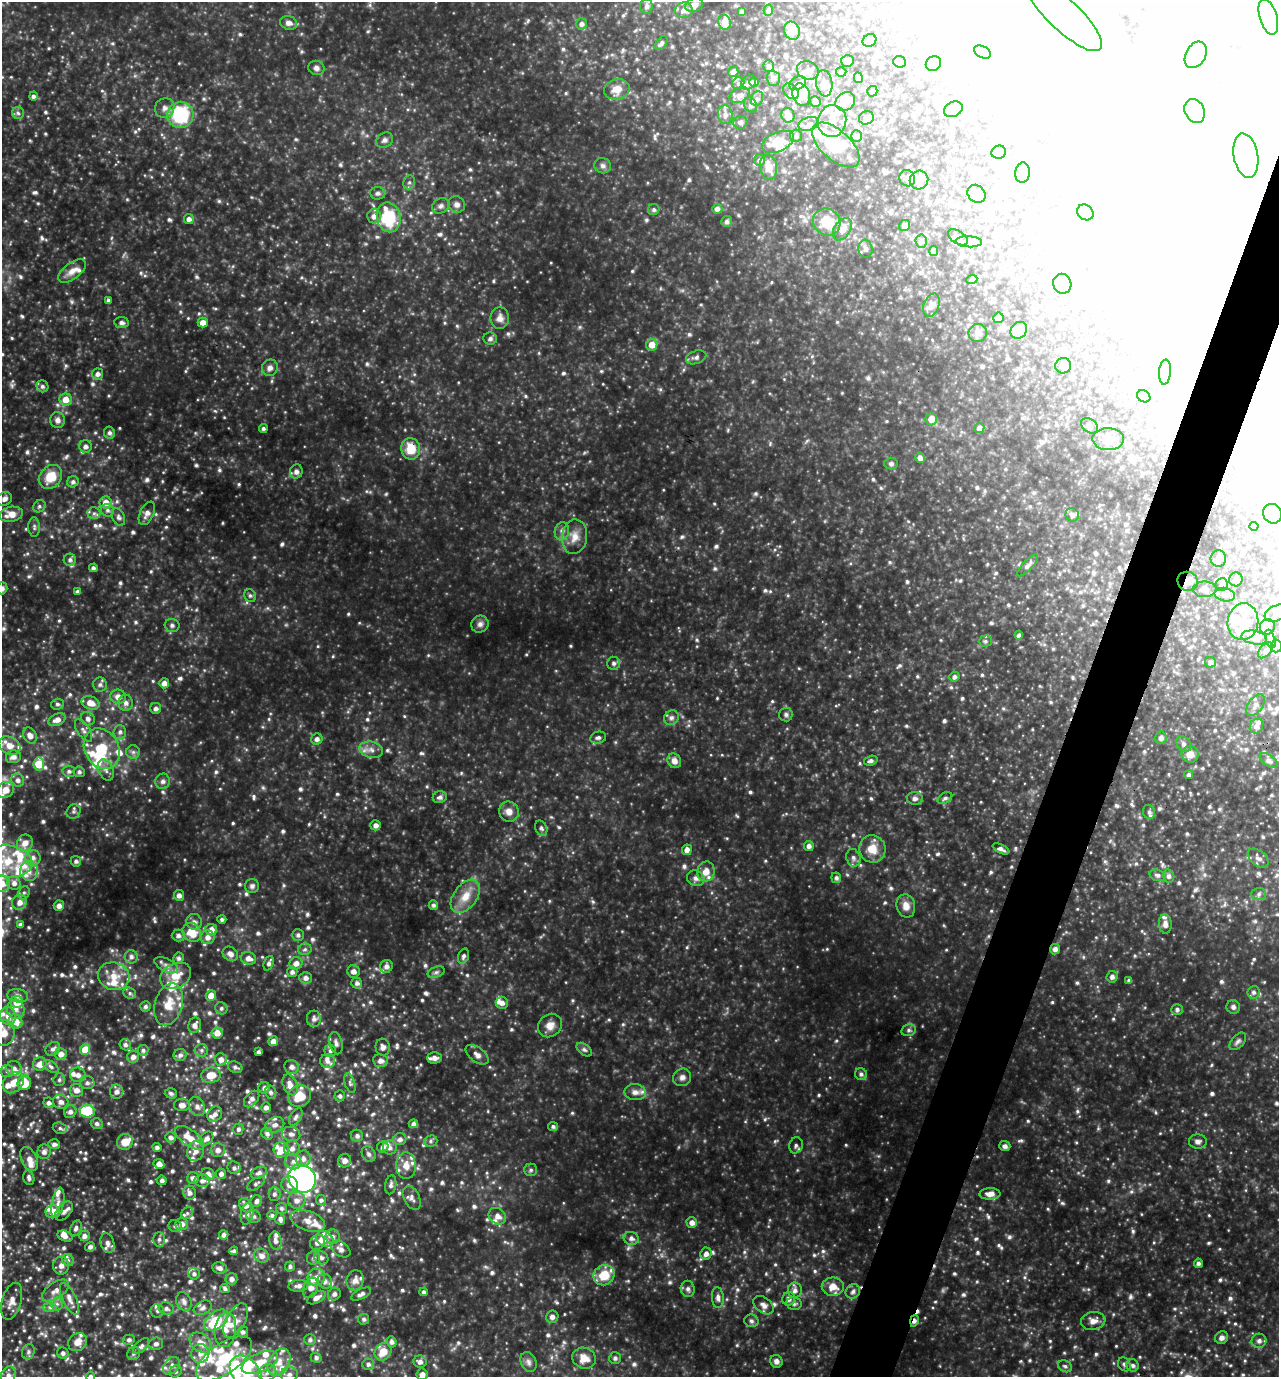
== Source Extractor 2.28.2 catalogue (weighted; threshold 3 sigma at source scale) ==
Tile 10 of 4 x 4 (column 2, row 3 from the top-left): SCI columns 1416-2692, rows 1378-2752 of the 5518 x 5504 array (HDU 1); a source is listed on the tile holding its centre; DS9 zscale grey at full resolution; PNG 1281 x 1379 px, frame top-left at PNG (2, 2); each listed source drawn as its Kron ellipse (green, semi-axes under 4 px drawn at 4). Shown black and unused: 4% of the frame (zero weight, under 3 of 4 exposures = <1% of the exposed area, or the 3 px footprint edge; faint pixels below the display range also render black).
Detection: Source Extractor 2.28.2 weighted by HDU 2 'WHT'; one run over the whole footprint, this tile lists its part. Background 0.333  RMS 0.036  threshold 0.164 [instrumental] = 3 sigma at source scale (4.5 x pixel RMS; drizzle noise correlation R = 1.50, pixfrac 1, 0.05/0.05 arcsec/px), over >= 5 px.
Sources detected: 1492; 4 too faint to see at this stretch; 275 inside a brighter object's white glare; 2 cosmic-ray / hot-pixel residue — neither listed nor drawn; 113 inside a brighter listed object's ellipse — not listed separately; of the other 1098, all 500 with FLUX_AUTO >= 8.77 (the completeness limit of this list) listed and drawn (598 fainter detections not listed), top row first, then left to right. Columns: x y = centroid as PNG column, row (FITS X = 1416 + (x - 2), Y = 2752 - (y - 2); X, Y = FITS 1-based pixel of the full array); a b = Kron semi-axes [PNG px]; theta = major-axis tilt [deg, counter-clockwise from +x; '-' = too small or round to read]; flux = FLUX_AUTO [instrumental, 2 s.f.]
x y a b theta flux
694 5 9 6 24 21
646 6 7 6 - 12
684 10 9 8 - 19
768 10 6 4 77 8.9
742 12 4 4 - 14
1064 15 50 15 -43 160
1268 17 18 8 -73 55
725 22 7 6 - 26
289 23 9 7 -18 20
581 24 5 5 - 14
792 31 9 7 -67 71
869 40 7 6 - 12
661 43 8 5 54 11
982 52 9 5 -27 11
1196 55 14 10 61 110
847 61 6 6 - 16
900 62 6 5 - 9.1
933 64 8 7 - 14
769 66 6 5 - 10
316 68 8 7 - 14
808 70 11 9 -25 23
733 72 5 5 - 17
841 72 5 4 - 14
773 78 7 6 - 14
858 78 5 4 - 8.8
748 82 8 6 40 16
754 82 4 4 - 23
738 83 6 5 - 9.5
798 83 9 6 32 15
824 83 13 8 -82 28
617 89 13 10 13 43
791 91 9 6 -46 14
872 91 5 5 - 11
739 95 10 7 24 22
801 95 12 8 -71 64
33 96 4 4 - 11
757 99 7 6 - 13
815 102 6 5 - 10
845 102 10 8 38 38
751 105 8 6 -65 12
165 108 10 9 - 20
953 109 10 7 25 29
1195 111 12 9 -65 35
18 113 6 6 - 9.1
180 115 13 13 - 250
725 115 9 7 -84 17
788 115 7 6 - 34
866 118 7 6 - 22
832 121 16 14 77 57
740 122 7 6 - 11
809 124 10 6 16 20
796 136 6 6 - 10
857 136 5 5 - 9.7
385 140 9 7 32 13
778 142 17 9 23 88
836 145 29 15 -42 160
999 152 7 6 - 13
1246 156 22 12 -80 68
759 160 6 5 - 10
603 166 8 7 - 13
768 167 12 8 -78 42
1022 173 10 7 83 20
907 178 8 7 - 15
919 180 9 9 - 22
409 182 7 5 67 11
378 193 7 6 - 11
976 194 10 8 -43 21
457 204 8 8 - 18
441 206 9 7 32 13
717 209 5 5 - 14
654 210 6 5 - 9.1
1085 212 8 7 - 13
374 216 7 7 - 23
389 217 15 11 -78 200
189 219 5 5 - 16
726 221 5 5 - 10
827 222 14 13 - 85
905 225 6 5 - 13
842 229 12 8 58 32
958 237 11 6 -34 14
921 241 7 5 -86 9.6
969 242 13 5 -3 14
865 249 9 7 -83 12
934 251 5 4 - 10
72 271 16 8 38 32
972 279 5 4 - 9.4
1062 284 10 9 - 23
108 301 4 3 - 9
931 305 12 7 70 18
500 318 11 9 88 24
998 318 5 5 - 21
122 322 7 5 -9 13
203 322 5 5 - 28
1019 330 9 7 48 41
978 333 9 9 - 17
490 339 7 6 - 10
652 345 5 5 - 47
696 357 10 6 19 12
1063 366 8 7 - 22
270 368 8 8 - 18
1165 372 12 6 85 14
97 374 6 5 - 15
42 386 6 5 - 11
1144 396 7 5 -33 9.4
66 399 6 6 - 45
931 419 6 6 - 25
57 420 8 7 - 17
1089 426 9 6 -35 12
263 428 4 4 - 9.7
979 428 5 5 - 18
109 433 6 5 - 10
1108 439 16 11 -2 36
85 446 6 6 - 16
411 449 11 9 -78 76
920 458 5 5 - 15
891 464 7 6 - 9.1
296 472 7 6 - 18
50 477 13 10 51 75
73 482 6 5 - 11
4 499 8 6 28 17
106 503 6 6 - 41
39 506 6 5 - 8.8
107 510 7 6 - 11
94 513 6 6 - 11
147 513 12 7 65 22
11 514 11 7 11 40
1272 514 10 9 - 50
1072 515 7 6 - 14
118 517 9 6 -66 11
1254 526 4 4 - 12
34 527 10 5 -89 9.9
562 531 9 7 80 16
575 537 17 12 82 44
1218 558 8 7 - 20
70 560 6 6 - 11
1028 565 14 5 47 13
93 568 4 4 - 9.2
1236 579 7 7 - 11
1188 581 10 9 - 29
1222 584 6 6 - 13
2 588 6 5 - 15
1204 589 12 7 2 18
77 591 4 4 - 9
1225 595 10 6 -14 17
250 596 6 5 - 8.8
1277 613 13 7 21 31
1243 622 18 15 81 81
480 624 9 8 - 15
172 625 7 6 - 9.9
1267 627 8 7 - 19
1019 635 4 4 - 8.8
1254 638 13 6 -11 23
1270 639 9 4 -72 11
985 641 6 5 - 9.1
1276 646 6 6 - 9.4
1266 650 9 5 46 12
1210 662 5 5 - 9.5
614 663 6 6 - 9
954 677 5 5 - 11
164 683 5 5 - 21
100 685 7 7 - 13
118 697 8 7 - 25
90 703 9 6 -22 42
126 703 8 7 - 17
57 704 6 5 - 9.5
1255 705 12 7 57 17
156 708 5 5 - 13
786 714 7 6 - 9.3
671 718 8 7 - 12
88 719 7 6 - 14
57 720 9 5 23 25
1256 726 8 6 59 16
83 730 13 6 -57 15
120 732 7 6 - 12
30 736 8 6 -60 22
598 738 8 6 12 10
1161 738 6 6 - 18
317 739 6 5 - 15
1184 744 8 6 -48 13
9 746 11 8 -29 36
102 749 21 17 -61 140
371 750 12 8 -14 24
133 752 7 7 - 11
1190 754 8 8 - 31
13 757 7 6 - 19
1269 760 10 5 -34 13
674 761 7 6 - 23
871 761 7 4 17 9.8
39 764 6 5 - 92
106 770 11 7 -65 18
69 771 6 5 - 11
79 772 5 5 - 11
1189 775 5 4 - 8.8
18 780 7 6 - 14
163 781 8 7 - 14
5 790 9 7 31 40
440 797 7 6 - 13
915 798 8 6 -5 15
945 798 8 5 29 11
73 812 7 6 - 10
509 812 10 9 - 28
1149 812 7 6 - 11
376 825 5 5 - 16
541 828 8 5 -68 8.9
25 843 8 7 - 33
809 846 5 5 - 15
872 849 14 13 - 57
1001 849 9 4 -26 15
687 850 5 5 - 20
33 858 8 7 - 19
853 858 9 7 -73 13
1258 858 12 7 -39 16
7 861 25 16 -7 120
76 861 5 5 - 9.8
29 871 10 9 - 27
706 872 10 8 78 38
1158 875 8 5 -17 11
1169 876 6 5 - 12
696 878 9 7 -27 17
836 878 5 5 - 11
14 883 7 6 - 17
2 884 8 8 - 36
252 886 7 7 - 11
24 893 7 5 67 8.9
1259 894 7 6 - 10
179 895 5 5 - 18
465 896 19 11 53 60
19 902 7 7 - 25
433 905 5 4 - 9.8
59 906 5 5 - 18
906 906 12 9 -77 33
222 919 4 4 - 9.2
194 922 8 7 - 16
1165 924 10 6 -86 21
20 925 4 4 - 13
211 930 6 5 - 28
192 932 10 8 -48 65
178 935 6 6 - 14
298 935 6 6 - 9.9
208 937 7 7 - 21
305 949 7 5 10 9
1055 949 5 5 - 15
230 954 8 6 -36 19
463 956 8 5 70 11
131 957 7 6 - 13
179 958 5 5 - 9.7
248 958 8 6 -18 23
269 963 7 4 68 12
296 963 7 6 - 21
166 965 13 6 -26 19
386 966 6 6 - 14
353 971 6 6 - 19
292 972 5 5 - 12
436 972 9 5 21 10
114 976 16 13 -17 65
176 976 16 12 29 65
1112 977 6 5 - 14
305 978 6 6 - 17
1129 980 4 3 - 9.7
357 983 5 5 - 12
1254 992 6 6 - 11
130 993 6 5 - 8.8
18 996 10 6 -8 17
211 996 5 5 - 38
17 1002 6 6 - 59
502 1003 6 6 - 18
169 1004 21 13 73 73
145 1007 5 5 - 9.4
1233 1007 7 6 - 11
221 1008 6 6 - 9
16 1009 9 9 - 24
1177 1009 6 5 - 11
8 1016 9 7 -74 26
314 1019 8 7 - 16
15 1021 7 6 - 46
195 1025 8 6 68 20
550 1025 13 11 40 32
909 1030 7 6 - 9.4
3 1033 13 11 83 62
217 1033 5 5 - 36
273 1041 5 5 - 24
1238 1041 10 6 48 12
336 1043 11 6 -75 15
125 1045 6 5 - 11
383 1047 8 7 - 17
53 1049 8 6 38 14
85 1050 5 5 - 72
143 1050 5 5 - 8.9
201 1050 6 6 - 10
584 1050 9 5 -37 9.1
330 1051 6 5 - 9.3
258 1052 4 4 - 10
61 1054 6 6 - 24
180 1055 6 6 - 12
477 1055 13 7 -37 20
133 1057 6 6 - 18
434 1058 7 6 - 17
221 1059 6 6 - 21
327 1061 7 7 - 16
380 1061 7 6 - 18
40 1064 7 6 - 32
51 1067 9 5 -35 11
235 1067 7 5 -20 9.3
292 1067 7 6 - 15
14 1068 7 7 - 17
7 1071 6 6 - 9.4
861 1074 6 6 - 11
78 1075 8 7 - 20
211 1075 9 8 - 58
682 1077 9 8 - 17
59 1080 6 5 - 8.8
13 1083 12 9 45 46
24 1083 7 6 - 79
87 1083 7 6 - 12
350 1083 10 5 -72 11
290 1085 11 7 -67 29
264 1088 6 5 - 13
76 1090 6 6 - 23
117 1092 7 6 - 17
271 1092 6 5 - 10
635 1092 11 8 -3 21
171 1093 6 5 - 9.3
299 1096 12 10 24 91
340 1096 5 5 - 9.6
252 1099 9 6 49 17
61 1102 8 7 - 15
49 1103 5 5 - 12
182 1105 8 6 0 24
197 1106 10 7 -61 18
266 1107 5 5 - 15
87 1111 7 6 - 140
70 1112 7 6 - 16
215 1114 8 6 52 19
296 1117 9 5 58 12
97 1124 6 5 - 11
413 1124 5 4 - 13
275 1125 10 7 23 20
553 1126 5 4 - 8.8
60 1128 7 5 -17 10
238 1129 6 5 - 11
267 1134 6 5 - 12
291 1134 9 7 -14 17
357 1136 6 6 - 12
171 1137 5 5 - 13
190 1138 17 8 -35 57
206 1138 8 6 48 17
400 1139 6 6 - 14
431 1141 7 5 16 8.9
125 1142 8 7 - 47
1198 1142 9 7 -3 16
54 1144 6 5 - 13
796 1145 8 6 75 12
1005 1146 5 5 - 13
157 1147 4 4 - 11
383 1147 6 5 - 14
390 1147 7 7 - 13
292 1148 8 7 - 21
218 1150 7 7 - 19
281 1150 7 7 - 45
195 1151 10 8 76 25
44 1152 7 6 - 16
369 1154 8 6 -65 13
29 1159 13 7 -65 31
303 1159 8 7 - 18
293 1161 8 7 - 19
345 1161 7 6 - 20
159 1164 5 4 - 23
406 1166 13 10 -87 36
234 1168 6 6 - 11
531 1170 6 6 - 9.1
259 1173 8 5 22 14
208 1174 7 6 - 22
221 1174 5 5 - 15
29 1178 7 5 -73 11
193 1178 6 6 - 15
302 1178 15 13 -51 1100
162 1180 5 4 - 12
202 1181 7 6 - 15
256 1184 10 5 34 9.7
290 1185 8 8 - 28
391 1185 9 5 80 12
190 1193 7 6 - 16
274 1194 6 6 - 11
990 1194 10 6 2 25
412 1198 12 7 -63 18
297 1200 9 8 - 23
321 1200 5 5 - 9.6
256 1201 6 5 - 13
58 1203 15 6 78 21
245 1205 8 5 -56 23
281 1208 5 5 - 8.9
64 1211 11 6 49 15
53 1212 7 6 - 53
187 1213 6 5 - 8.8
247 1214 11 6 78 13
272 1215 5 4 - 9.1
253 1216 7 6 - 11
497 1216 9 7 -38 23
280 1219 6 5 - 13
308 1221 18 10 -19 41
692 1222 5 5 - 20
182 1224 6 5 - 22
175 1226 6 6 - 9.4
76 1228 8 5 66 13
224 1235 4 4 - 14
65 1236 8 5 -23 20
84 1236 5 5 - 18
333 1236 7 7 - 14
631 1238 7 6 - 15
159 1239 7 5 89 11
325 1239 9 7 -34 22
275 1241 9 6 -79 17
318 1242 8 6 47 23
107 1243 10 6 -74 18
90 1247 5 4 - 11
340 1249 11 7 -34 21
234 1251 4 4 - 9.2
706 1254 6 5 - 18
262 1256 7 7 - 21
313 1258 7 6 - 12
321 1258 7 6 - 12
68 1260 6 5 - 9.8
1198 1263 5 4 - 11
61 1266 9 8 - 22
290 1266 5 5 - 9.2
220 1268 7 5 -9 15
194 1274 6 5 - 11
604 1275 11 10 - 83
316 1277 9 8 - 36
231 1279 6 6 - 17
355 1280 10 8 73 26
325 1281 8 7 - 16
298 1286 10 6 5 16
833 1287 11 9 0 42
311 1288 11 7 69 24
225 1289 5 4 - 9.5
688 1289 8 7 - 13
795 1290 7 7 - 15
55 1291 15 8 35 28
853 1291 7 7 - 13
423 1292 4 4 - 9.9
334 1294 7 6 - 12
361 1294 11 5 26 15
317 1298 10 5 30 20
718 1298 10 6 -86 15
69 1299 17 6 -65 25
789 1299 7 6 - 15
12 1301 19 9 74 33
184 1302 10 7 -66 18
57 1304 6 6 - 13
794 1304 8 6 -10 11
763 1305 11 7 -37 21
50 1307 7 4 -1 9.3
203 1308 9 6 29 14
166 1309 8 6 -22 12
157 1311 7 6 - 11
552 1317 6 6 - 13
364 1319 5 5 - 9.2
216 1320 14 8 38 140
236 1321 19 9 61 41
751 1321 7 6 - 9
914 1321 6 4 78 15
1093 1321 12 9 10 28
225 1330 17 11 83 44
243 1332 5 5 - 11
1222 1338 7 6 - 16
310 1339 6 5 - 10
129 1340 6 5 - 10
1259 1341 7 7 - 14
78 1342 10 8 38 35
392 1342 6 5 - 12
200 1343 12 8 -37 35
156 1344 7 6 - 11
141 1346 10 5 44 11
28 1352 8 6 69 9.8
383 1352 9 8 - 59
63 1353 6 5 - 12
134 1353 7 6 - 9.1
200 1353 9 9 - 26
316 1358 5 5 - 11
584 1358 12 10 -19 43
615 1358 6 6 - 9
224 1359 32 15 35 170
776 1361 6 6 - 15
260 1362 19 9 23 73
279 1362 14 10 59 46
420 1362 6 6 - 16
528 1362 10 7 -67 15
368 1364 6 5 - 11
1124 1364 7 5 -58 8.8
1133 1365 6 5 - 11
171 1366 10 7 51 16
1065 1366 7 5 -28 9.3
176 1371 6 5 - 8.9
246 1372 19 13 -48 160
267 1373 9 8 - 24
289 1374 9 7 6 20
422 1374 6 5 - 17
8 1375 9 7 69 18
90 1376 5 4 - 11
Overlapping masked pixels (flux is a lower limit): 2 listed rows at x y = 1188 581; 914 1321
Isophote crosses this tile's border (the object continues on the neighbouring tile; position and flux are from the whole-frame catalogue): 12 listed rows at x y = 4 499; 2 588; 1277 613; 7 861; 2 884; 3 1033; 12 1301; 176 1371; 246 1372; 422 1374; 8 1375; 90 1376